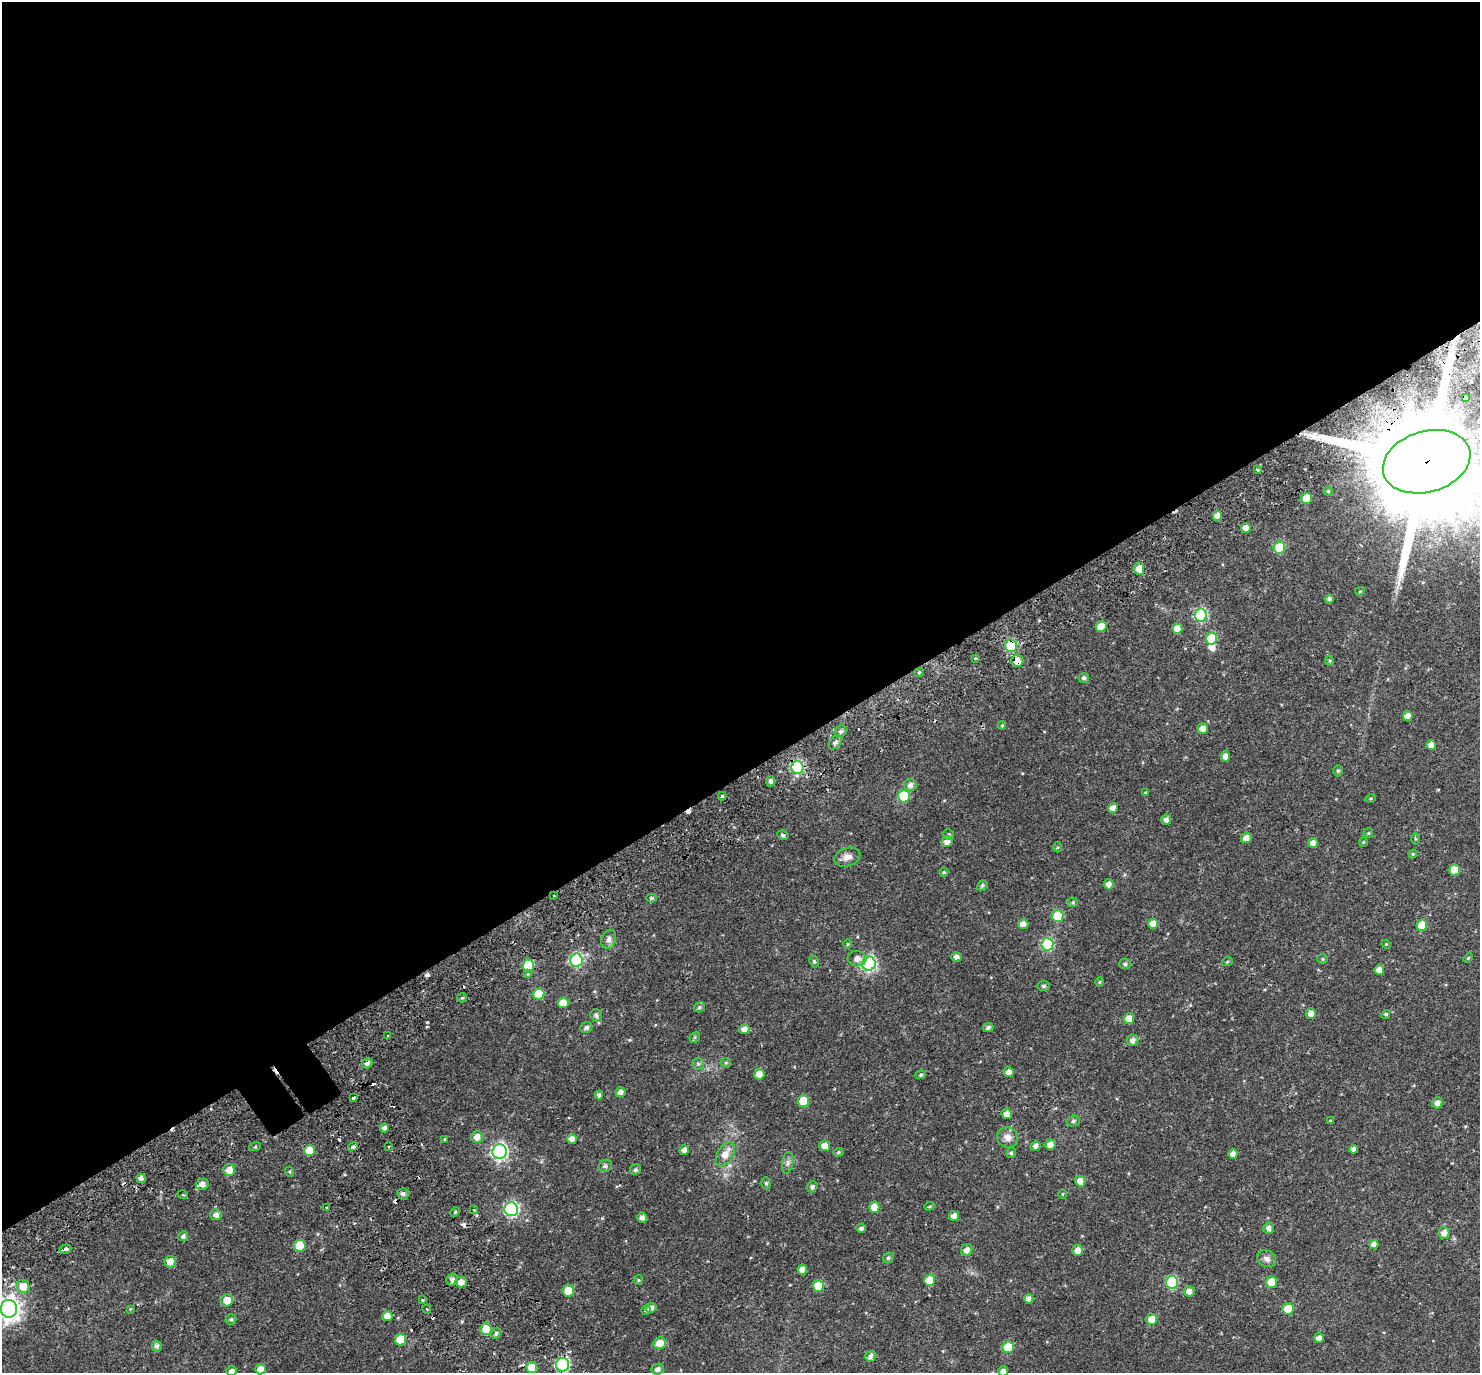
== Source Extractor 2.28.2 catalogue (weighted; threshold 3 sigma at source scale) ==
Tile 2 of 4 x 4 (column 2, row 1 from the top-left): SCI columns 1546-3023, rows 4330-5700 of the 6051 x 5978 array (HDU 1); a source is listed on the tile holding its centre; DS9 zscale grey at full resolution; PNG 1482 x 1375 px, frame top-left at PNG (2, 2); each listed source drawn as its Kron ellipse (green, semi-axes under 4 px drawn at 4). Shown black and unused: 57% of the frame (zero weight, under 2 of 3 exposures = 5% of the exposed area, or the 3 px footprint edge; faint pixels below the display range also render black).
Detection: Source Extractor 2.28.2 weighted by HDU 2 'WHT'; one run over the whole footprint, this tile lists its part. Background 0.0628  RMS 0.0047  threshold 0.0209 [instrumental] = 3 sigma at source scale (4.5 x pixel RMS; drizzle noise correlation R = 1.50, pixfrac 1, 0.0396/0.0396 arcsec/px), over >= 5 px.
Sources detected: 215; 2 inside a brighter object's white glare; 17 cosmic-ray / hot-pixel residue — neither listed nor drawn; the other 196 listed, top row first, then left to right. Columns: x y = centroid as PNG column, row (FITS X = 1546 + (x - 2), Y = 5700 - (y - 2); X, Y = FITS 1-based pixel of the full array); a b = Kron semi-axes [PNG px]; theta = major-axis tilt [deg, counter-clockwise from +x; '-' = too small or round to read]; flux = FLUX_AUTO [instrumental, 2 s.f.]
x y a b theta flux
1465 397 4 3 - 3.5
1427 462 45 30 16 18000
1258 470 4 3 - 0.81
1328 491 4 4 - 0.59
1306 498 5 5 - 5.8
1217 516 5 4 - 2.7
1246 528 5 4 - 3.3
1279 548 6 6 - 19
1139 569 6 5 - 3.6
1360 592 5 3 - 0.4
1329 599 4 4 - 1.4
1201 615 6 6 - 43
1101 627 5 5 - 7.7
1177 629 5 5 - 4.5
1211 638 6 5 - 15
1011 646 6 6 - 30
975 658 4 3 - 0.76
1017 661 6 6 - 3.7
1330 661 5 3 - 0.47
919 672 5 3 - 0.48
1084 678 5 5 - 1
1408 716 5 5 - 3.8
1002 725 4 4 - 0.5
1203 729 5 5 - 3.3
841 731 6 5 - 1.1
835 742 8 5 50 1.2
1431 745 5 5 - 2.9
1225 756 5 5 - 2.4
797 768 6 6 - 51
1338 771 5 4 - 0.7
771 781 5 4 - 1.5
910 785 6 6 - 2.2
1146 793 4 3 - 0.58
722 796 4 4 - 0.54
904 796 6 6 - 21
1371 798 5 3 - 0.43
1113 808 5 5 - 2.6
1166 820 5 5 - 1.9
1368 833 5 4 - 0.46
783 835 6 4 -30 1.1
949 835 5 5 - 0.77
1246 838 5 5 - 2.8
1415 839 5 4 - 0.44
947 842 6 5 - 2.7
1363 842 4 4 - 0.46
1313 843 5 4 - 2.6
1057 847 5 3 - 0.4
1413 854 4 4 - 0.49
847 857 13 9 20 3.2
1454 870 5 5 - 5.7
944 872 4 4 - 0.64
1109 884 5 5 - 2.4
982 886 5 5 - 0.81
554 895 3 2 - 0.71
652 898 5 4 - 0.77
1073 902 5 4 - 0.59
1058 916 6 6 - 17
1023 924 5 5 - 3.3
1153 924 5 5 - 4.9
1422 925 5 5 - 8
609 939 10 7 71 1.7
847 944 4 3 - 0.37
1047 944 6 6 - 35
1386 944 5 4 - 0.38
956 957 5 4 - 1.9
1468 958 5 3 - 0.44
857 959 9 7 -1 2.1
1323 959 5 5 - 0.6
576 960 6 6 - 47
814 961 6 4 -63 0.68
1227 962 5 3 - 0.49
869 964 7 6 - 73
1125 964 6 5 - 0.86
528 965 6 6 - 16
1379 970 5 5 - 3.5
528 974 3 3 - 1.4
1100 982 5 3 - 0.37
1044 986 6 5 - 0.88
539 994 5 5 - 11
462 998 5 4 - 0.64
563 1003 5 5 - 5.6
699 1007 6 5 - 0.82
1311 1014 5 5 - 2.7
1386 1014 5 4 - 0.73
596 1015 6 5 - 1.5
1129 1019 5 5 - 4.1
586 1028 6 5 - 1.3
988 1028 5 4 - 1.1
744 1029 5 5 - 2.6
388 1036 3 3 - 1.1
695 1037 6 4 48 0.6
1133 1040 6 5 - 2
367 1063 5 5 - 1.6
726 1063 5 4 - 0.52
698 1064 6 6 - 0.93
1009 1072 5 5 - 3.3
759 1074 5 5 - 4.1
921 1075 5 4 - 0.61
620 1092 5 5 - 2.3
599 1095 4 4 - 1.5
353 1097 3 3 - 2.3
803 1101 6 5 - 11
1437 1103 6 5 - 2
1007 1114 5 5 - 2.5
1073 1121 7 5 17 0.9
1330 1121 4 3 - 0.4
384 1128 4 4 - 2
477 1137 6 5 - 3.3
1008 1137 10 10 - 3.1
445 1139 4 3 - 0.38
572 1139 5 5 - 3.4
1050 1145 5 5 - 3.7
389 1146 3 3 - 0.83
825 1146 5 5 - 3.4
1036 1146 5 5 - 1.8
255 1147 6 4 19 0.51
353 1147 5 3 - 3
1354 1149 4 4 - 2.1
310 1150 5 5 - 11
684 1150 5 4 - 2
500 1152 7 7 - 110
838 1152 5 4 - 0.58
1011 1153 5 5 - 0.81
725 1154 13 7 60 4.7
1233 1154 5 4 - 2.6
788 1163 11 5 80 1.5
605 1166 7 6 - 1.2
229 1170 6 6 - 3.6
635 1170 6 5 - 0.91
290 1172 5 3 - 0.38
141 1178 5 4 - 2.2
1080 1181 5 5 - 3.1
766 1183 6 5 - 0.74
202 1184 6 5 - 2.4
812 1187 5 5 - 1.2
403 1193 6 5 - 1.5
1062 1194 5 3 - 0.39
183 1195 5 3 - 0.34
929 1206 5 4 - 0.52
327 1207 3 3 - 1.9
874 1207 5 5 - 6.5
511 1209 7 7 - 71
474 1210 4 3 - 0.42
455 1212 5 3 - 0.47
216 1215 5 5 - 2
954 1216 5 5 - 2.2
642 1217 5 5 - 2
861 1228 5 4 - 1.4
1269 1228 5 5 - 1.9
1444 1233 6 5 - 2.7
183 1236 5 4 - 1.2
1374 1244 4 4 - 2.3
300 1246 6 6 - 12
65 1249 6 3 17 4.6
967 1250 6 5 - 2.7
1078 1250 5 5 - 2.9
888 1258 5 5 - 0.81
1267 1259 10 8 -27 2.1
170 1262 6 5 - 3.8
802 1269 5 5 - 2.9
452 1280 6 5 - 1.7
638 1280 5 4 - 0.5
929 1280 6 5 - 7.9
461 1282 5 5 - 3
1172 1282 6 6 - 31
1271 1282 6 5 - 6.3
23 1286 6 6 - 5.2
818 1286 6 5 - 8.4
568 1291 6 5 - 8.1
1189 1291 5 5 - 2.6
1029 1299 4 4 - 2.2
227 1300 6 6 - 5.1
423 1300 3 3 - 1.5
651 1308 5 5 - 2.2
9 1309 9 8 - 300
130 1309 4 4 - 0.39
427 1309 4 3 - 0.94
1288 1309 6 5 - 9.1
646 1310 5 4 - 0.79
387 1316 5 5 - 5.2
231 1319 5 5 - 0.89
1152 1319 6 5 - 5.5
486 1329 6 5 - 6
496 1333 6 4 73 0.84
1319 1338 5 5 - 2.4
400 1340 6 5 - 10
660 1343 6 6 - 6.1
157 1346 5 5 - 1.4
1008 1347 6 5 - 11
871 1356 6 5 - 1.7
562 1365 7 6 - 59
532 1368 5 5 - 8
260 1369 5 5 - 3.7
658 1369 6 5 - 1.7
231 1371 5 5 - 1.9
1003 1371 5 4 - 1.7
Overlapping masked pixels (flux is a lower limit): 8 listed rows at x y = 1465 397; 1427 462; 1011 646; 1017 661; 797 768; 554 895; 353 1147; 562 1365
Isophote crosses this tile's border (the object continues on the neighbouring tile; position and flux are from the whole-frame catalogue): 4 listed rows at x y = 1427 462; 9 1309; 231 1371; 1003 1371